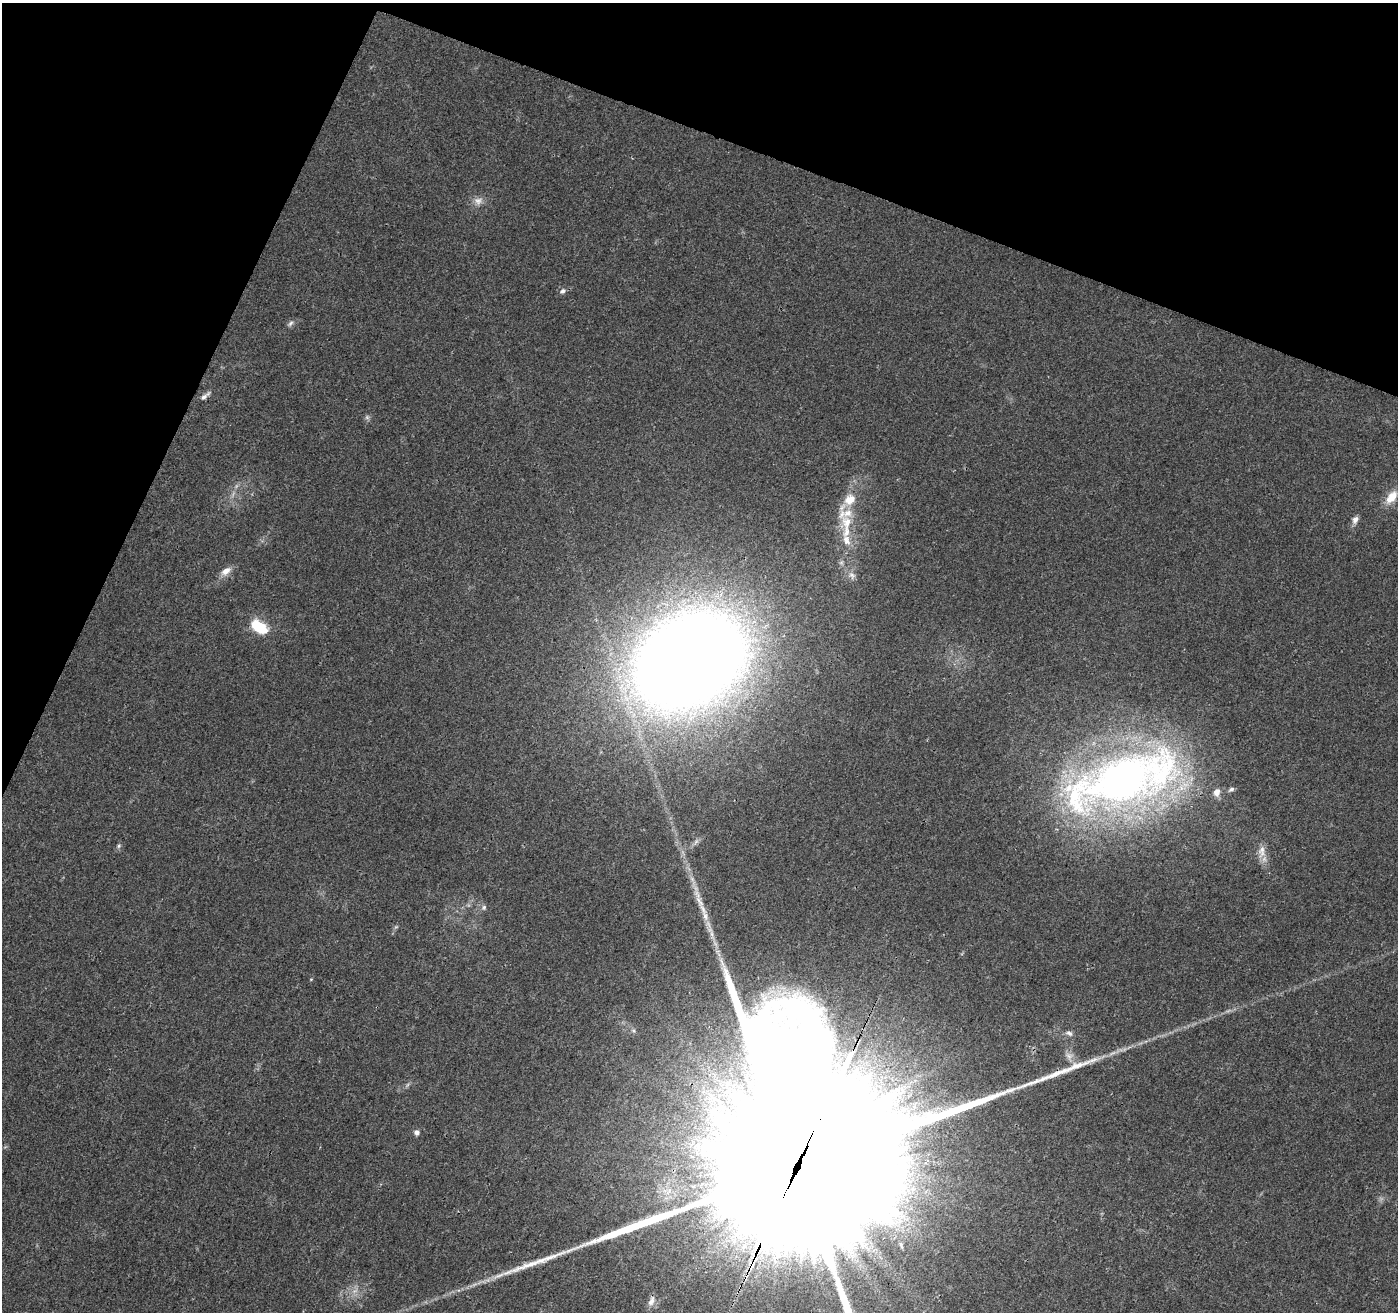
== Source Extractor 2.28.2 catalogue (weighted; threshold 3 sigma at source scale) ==
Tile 2 of 4 x 4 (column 2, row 1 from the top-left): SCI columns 1401-2796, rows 4145-5454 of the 5603 x 5731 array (HDU 1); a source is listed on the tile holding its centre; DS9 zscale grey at full resolution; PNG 1400 x 1314 px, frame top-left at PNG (2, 3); no overlay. Shown black and unused: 19% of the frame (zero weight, under 3 of 4 exposures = <1% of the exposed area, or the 3 px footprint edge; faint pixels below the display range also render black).
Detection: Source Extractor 2.28.2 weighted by HDU 2 'WHT'; one run over the whole footprint, this tile lists its part. Background 0.0226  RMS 0.0034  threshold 0.0152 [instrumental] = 3 sigma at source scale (4.5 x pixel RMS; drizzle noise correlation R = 1.50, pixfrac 1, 0.0396/0.0396 arcsec/px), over >= 5 px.
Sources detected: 33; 3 too faint to see at this stretch — not listed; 4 inside a brighter listed object's ellipse — not listed separately; the other 26 listed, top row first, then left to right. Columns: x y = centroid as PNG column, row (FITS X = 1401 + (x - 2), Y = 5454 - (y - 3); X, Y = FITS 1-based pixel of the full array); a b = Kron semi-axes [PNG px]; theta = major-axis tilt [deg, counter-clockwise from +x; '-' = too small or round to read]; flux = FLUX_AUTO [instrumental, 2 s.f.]
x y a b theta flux
478 201 13 10 10 2.5
563 291 9 6 31 1.2
290 323 9 5 45 0.98
205 396 16 5 39 1.4
367 417 6 6 - 0.76
1392 497 19 10 53 5.5
850 499 18 14 43 6.3
1355 520 11 7 64 1.7
847 522 20 17 68 7.8
226 571 14 8 35 3
852 575 10 9 - 1.8
258 626 20 11 -33 12
689 660 81 58 33 910
1123 780 146 54 18 230
1231 789 7 5 31 0.85
119 846 6 5 - 0.62
1261 852 20 10 85 3.5
700 901 61 8 -72 10
484 907 8 6 59 0.85
311 979 5 3 - 0.27
1069 1033 11 7 -29 1.4
1069 1056 12 9 -32 2.3
417 1132 7 7 - 1.2
801 1157 167 39 65 100000
901 1245 12 5 -72 1.1
651 1301 16 9 69 2.4
Overlapping masked pixels (flux is a lower limit): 2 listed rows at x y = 689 660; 801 1157
Isophote crosses this tile's border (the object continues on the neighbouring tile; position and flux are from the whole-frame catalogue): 1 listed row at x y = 801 1157